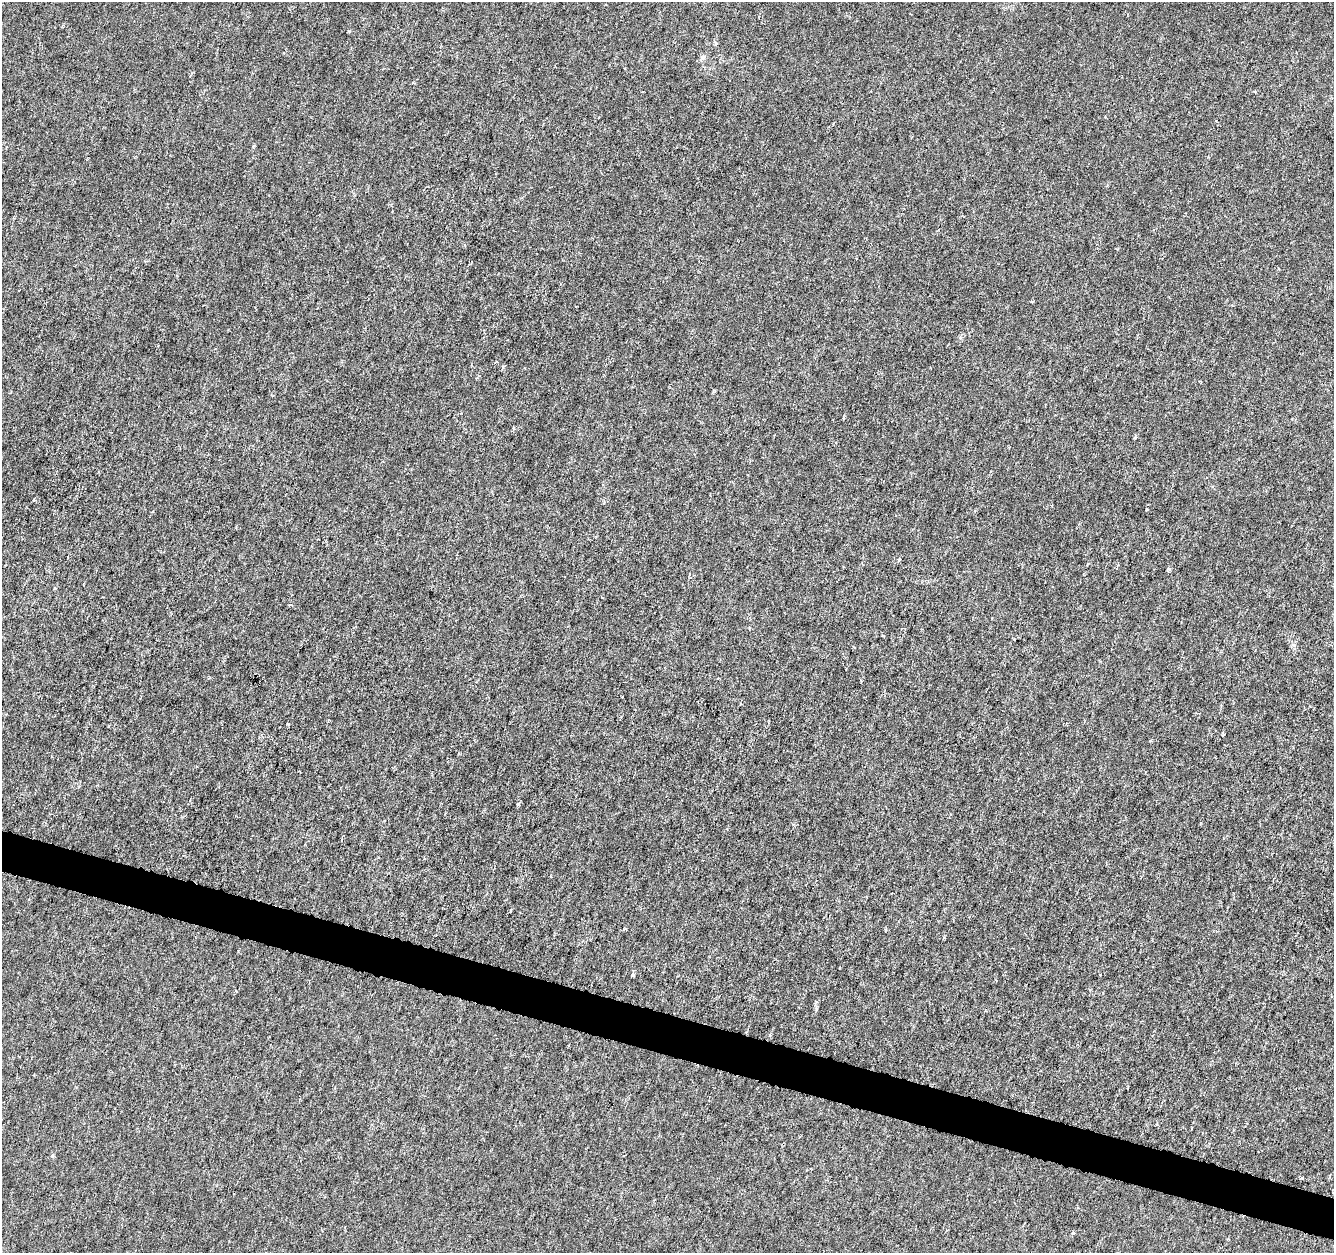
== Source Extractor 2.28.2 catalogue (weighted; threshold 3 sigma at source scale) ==
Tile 6 of 4 x 4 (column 2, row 2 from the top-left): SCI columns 1333-2664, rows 2718-3968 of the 5338 x 5500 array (HDU 1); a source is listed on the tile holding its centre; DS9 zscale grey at full resolution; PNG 1336 x 1255 px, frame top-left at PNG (2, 2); no overlay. Shown black and unused: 3% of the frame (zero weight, under 3 of 6 exposures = <1% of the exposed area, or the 3 px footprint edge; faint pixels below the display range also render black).
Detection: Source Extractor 2.28.2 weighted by HDU 2 'WHT'; one run over the whole footprint, this tile lists its part. Background -2.84e-04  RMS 0.0012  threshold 0.0051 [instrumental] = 3 sigma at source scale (4.09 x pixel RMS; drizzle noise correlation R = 1.36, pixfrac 0.8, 0.0396/0.0396 arcsec/px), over >= 5 px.
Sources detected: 13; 1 cosmic-ray / hot-pixel residue — not listed; the other 12 listed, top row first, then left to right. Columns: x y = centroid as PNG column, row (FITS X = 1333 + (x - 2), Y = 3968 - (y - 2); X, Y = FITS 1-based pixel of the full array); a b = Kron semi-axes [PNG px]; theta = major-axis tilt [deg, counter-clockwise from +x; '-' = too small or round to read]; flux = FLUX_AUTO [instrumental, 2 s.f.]
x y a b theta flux
703 57 8 6 4 0.3
1255 92 4 3 - 0.13
1105 117 3 2 - 0.092
253 146 5 3 - 0.12
1147 509 3 3 - 0.13
899 560 5 4 - 0.13
1169 570 8 4 46 0.17
290 605 4 3 - 0.14
288 724 3 2 - 0.1
551 876 3 2 - 0.087
633 975 4 3 - 0.21
1073 1233 5 3 - 0.12
Unlisted compact peaks at least as high as the median listed source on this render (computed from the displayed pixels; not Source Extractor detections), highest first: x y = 1302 1178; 349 31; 518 804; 1294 645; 816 1009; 52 1156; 503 367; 944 937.